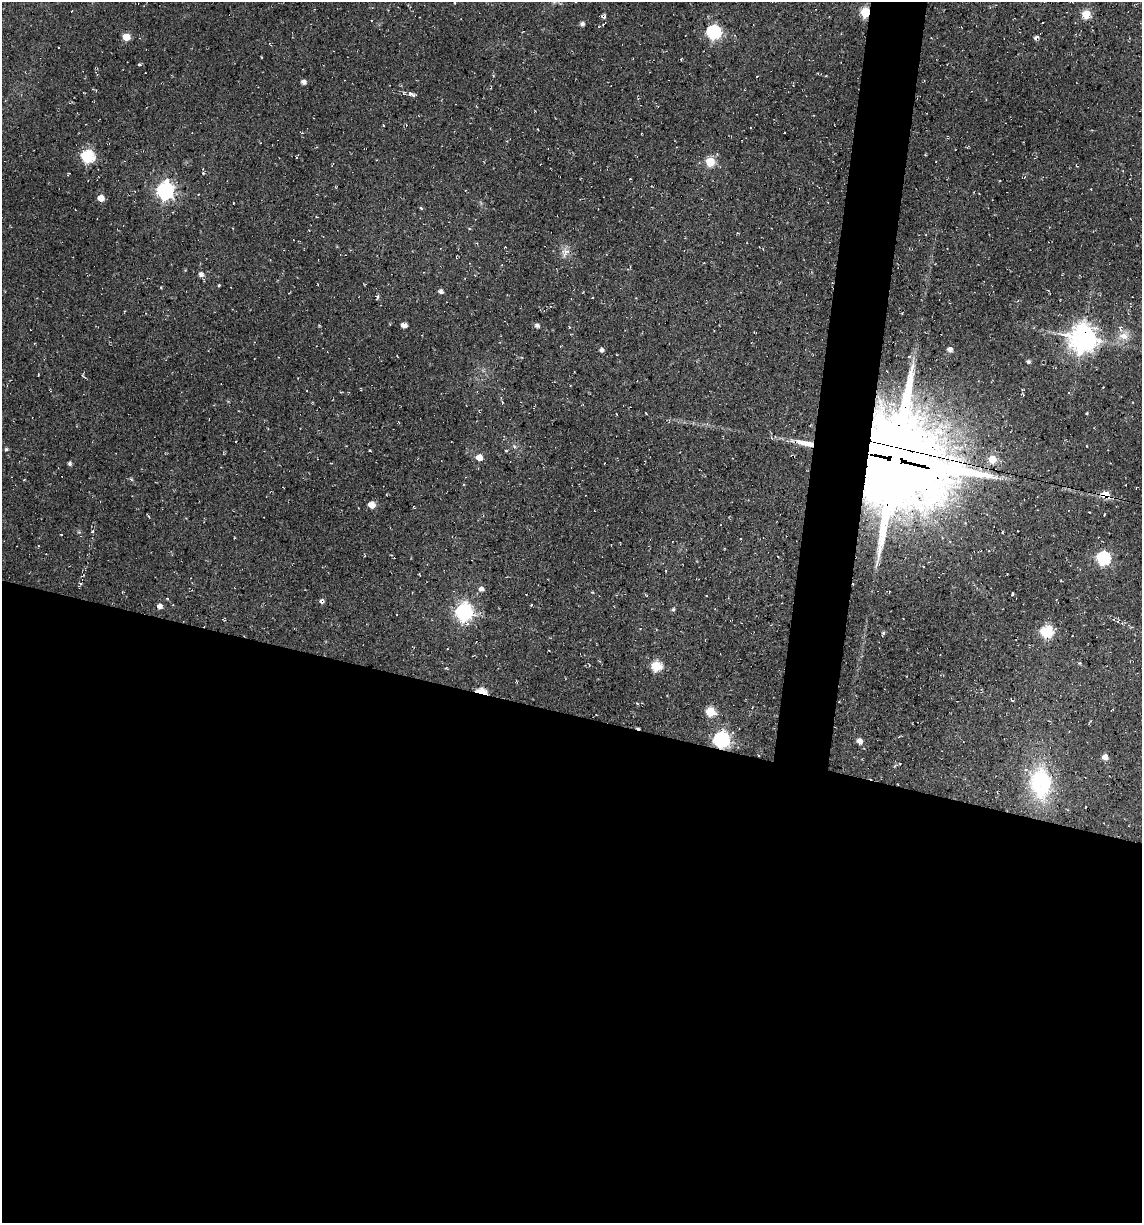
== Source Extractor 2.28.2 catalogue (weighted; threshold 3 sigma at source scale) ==
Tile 14 of 4 x 4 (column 2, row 4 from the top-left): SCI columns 1372-2511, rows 1-1221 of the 4904 x 4884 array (HDU 1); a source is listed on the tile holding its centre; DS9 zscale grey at full resolution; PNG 1144 x 1225 px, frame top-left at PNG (2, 2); no overlay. Shown black and unused: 45% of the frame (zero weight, under 2 of 3 exposures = <1% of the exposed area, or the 3 px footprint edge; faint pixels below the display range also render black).
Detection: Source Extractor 2.28.2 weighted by HDU 2 'WHT'; one run over the whole footprint, this tile lists its part. Background 0.136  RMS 0.014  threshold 0.0627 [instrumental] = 3 sigma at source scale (4.5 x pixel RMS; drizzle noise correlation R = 1.50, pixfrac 1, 0.05/0.05 arcsec/px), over >= 5 px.
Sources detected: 101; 8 cosmic-ray / hot-pixel residue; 1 long thin detection or spike segment (spike, bleed or trail) — not listed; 1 inside a brighter listed object's ellipse — not listed separately; the other 91 listed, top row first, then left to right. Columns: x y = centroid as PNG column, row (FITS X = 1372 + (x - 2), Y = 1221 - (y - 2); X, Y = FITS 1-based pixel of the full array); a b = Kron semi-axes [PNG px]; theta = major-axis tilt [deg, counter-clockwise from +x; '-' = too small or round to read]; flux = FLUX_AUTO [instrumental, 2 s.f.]
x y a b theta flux
455 3 3 2 - 0.95
865 12 6 5 - 78
1086 14 5 5 - 57
605 15 7 4 -81 2.8
582 24 5 5 - 4
714 32 7 7 - 220
126 37 5 5 - 31
1036 37 8 4 40 3.6
139 65 6 3 -1 1.7
145 73 2 2 - 0.91
303 82 5 5 - 6.1
793 84 6 2 90 1.1
412 94 9 4 -38 5.4
476 106 3 3 - 1.1
302 133 4 3 - 1.3
677 147 3 2 - 0.78
88 157 6 6 - 160
297 157 4 2 - 1.4
710 162 5 5 - 60
1077 165 5 3 - 1.2
203 173 4 4 - 1.3
165 191 7 7 - 510
101 198 5 5 - 16
234 203 3 2 - 1
421 208 5 3 - 1.9
505 247 2 2 - 0.79
566 252 15 10 57 11
502 265 3 2 - 0.99
201 275 6 6 - 6.2
219 285 3 3 - 1.4
161 288 3 3 - 1.3
441 291 5 5 - 4.5
377 297 6 4 84 2.4
404 325 5 4 - 11
537 326 5 5 - 4.8
569 327 3 3 - 1.2
714 330 3 2 - 0.87
1124 336 17 12 24 18
1082 338 9 9 - 1900
950 349 5 5 - 7.8
601 350 5 4 - 4.2
909 356 5 3 - 1.6
1028 362 5 4 - 3.4
38 375 3 2 - 0.9
84 376 10 2 -45 1.7
1103 387 2 2 - 0.99
1023 394 6 2 -30 1.3
502 402 4 4 - 1.7
1087 413 4 3 - 1.2
514 446 6 4 -46 2.3
1086 446 3 3 - 1.1
6 449 5 4 - 2.4
370 450 3 3 - 1.8
506 451 5 3 - 1.1
479 457 5 5 - 19
992 459 8 7 - 22
896 460 29 27 -60 26000
69 463 5 4 - 3.3
131 479 5 4 - 2
24 480 3 2 - 1.1
1136 488 3 2 - 0.74
1106 494 7 6 - 22
372 505 5 5 - 25
1105 514 3 2 - 1.1
92 531 5 4 - 2
79 532 5 5 - 1.7
61 534 3 3 - 1.8
740 539 3 2 - 0.94
1103 558 6 6 - 210
481 589 6 5 - 6.8
1012 594 3 3 - 2.5
322 601 7 6 - 3.5
160 606 5 5 - 7.5
673 609 6 4 67 2.5
464 612 7 7 - 490
397 615 3 3 - 3.5
223 619 5 3 - 1.2
1047 632 6 6 - 150
883 633 5 4 - 2.4
447 649 3 2 - 0.76
1079 663 5 4 - 1.7
656 666 6 6 - 83
446 668 4 3 - 1.2
481 691 9 5 -10 41
1012 700 5 2 - 1.1
710 712 6 5 - 64
898 737 6 3 32 1.5
721 740 7 7 - 400
860 741 6 5 - 9.5
1105 757 6 6 - 11
1041 783 30 20 -84 140
Overlapping masked pixels (flux is a lower limit): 6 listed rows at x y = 865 12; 1082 338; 896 460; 1106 494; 481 691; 721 740